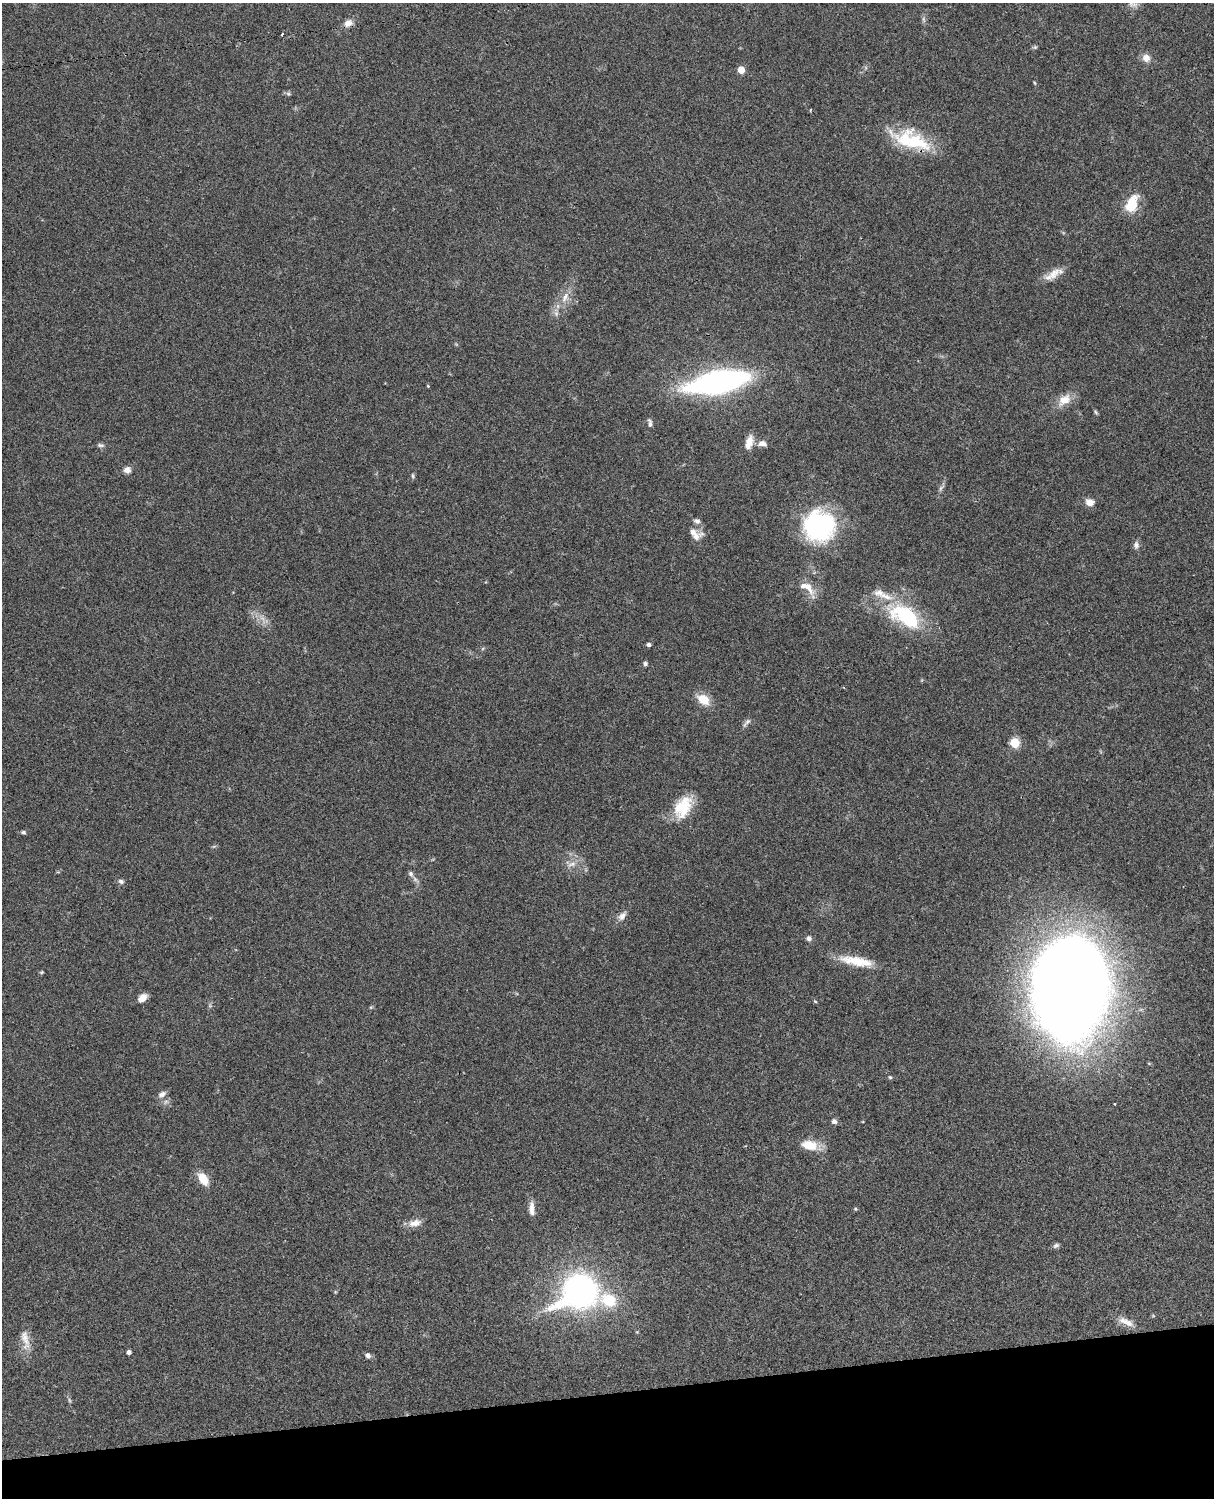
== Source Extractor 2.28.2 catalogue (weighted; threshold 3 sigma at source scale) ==
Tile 10 of 4 x 3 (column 2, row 3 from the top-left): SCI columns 1333-2544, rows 277-1772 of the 5088 x 4927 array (HDU 1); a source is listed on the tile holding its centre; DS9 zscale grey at full resolution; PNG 1216 x 1500 px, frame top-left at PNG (2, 3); no overlay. Shown black and unused: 7% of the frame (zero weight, under 3 of 4 exposures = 6% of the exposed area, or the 3 px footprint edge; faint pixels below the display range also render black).
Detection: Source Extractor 2.28.2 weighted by HDU 2 'WHT'; one run over the whole footprint, this tile lists its part. Background 0.0788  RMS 0.0059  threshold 0.0265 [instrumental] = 3 sigma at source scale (4.5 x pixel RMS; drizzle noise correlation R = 1.50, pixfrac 1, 0.05/0.05 arcsec/px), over >= 5 px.
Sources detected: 75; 5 too faint to see at this stretch — not listed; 4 inside a brighter listed object's ellipse — not listed separately; the other 66 listed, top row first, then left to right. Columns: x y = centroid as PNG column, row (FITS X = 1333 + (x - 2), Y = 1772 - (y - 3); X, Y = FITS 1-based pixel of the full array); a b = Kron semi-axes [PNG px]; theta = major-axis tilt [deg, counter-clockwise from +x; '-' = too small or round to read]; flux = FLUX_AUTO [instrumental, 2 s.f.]
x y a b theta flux
1134 4 9 8 - 3.1
924 19 9 4 -81 1.3
348 23 10 8 21 4.1
282 34 3 2 - 0.63
1035 47 6 5 - 0.85
1146 58 10 9 - 4.4
741 70 5 5 - 11
1035 83 5 3 - 0.57
288 94 7 4 -1 1.1
911 140 49 20 -19 36
1132 204 23 13 66 14
1053 274 26 10 33 7.3
565 297 18 7 63 6.1
718 382 46 16 11 200
428 386 4 3 - 0.51
1064 400 21 12 37 8.4
1096 412 7 4 -57 0.89
650 423 12 6 -79 2.1
749 442 17 8 74 5.6
762 444 10 7 -5 3.7
101 445 10 5 -6 1.5
127 470 8 8 - 3.2
413 476 8 4 -89 0.87
941 488 11 5 53 1.7
1090 502 10 8 -15 4.5
697 521 8 6 -21 2.1
819 526 28 27 - 99
696 536 19 9 28 4.2
1136 545 10 7 89 2.2
807 588 27 11 -43 8.2
906 616 41 20 -32 52
649 645 5 4 - 1.7
645 664 4 4 - 1.8
703 699 16 10 -35 9.8
746 723 15 5 50 2
1015 743 5 5 - 33
682 808 28 20 50 19
23 832 6 5 - 1.1
572 864 15 7 22 3.9
411 874 9 6 -62 1.9
121 881 8 6 -19 1.7
622 916 14 8 47 3.4
809 938 7 6 - 1.9
856 961 43 11 -11 17
41 972 5 4 - 0.7
1070 986 85 59 83 1200
142 998 10 7 39 5
815 1001 5 3 - 0.56
371 1007 5 4 - 0.71
890 1077 5 5 - 0.82
162 1094 12 7 33 2.7
1115 1104 3 2 - 0.78
834 1121 7 6 - 2
810 1145 20 11 -14 11
203 1179 15 9 -57 9.9
532 1208 19 6 -87 4.3
855 1209 5 4 - 0.75
415 1223 18 9 12 4.9
1056 1245 8 6 25 1.5
579 1291 39 30 29 160
335 1292 5 4 - 0.6
1126 1322 25 9 -24 6.1
637 1332 4 4 - 0.45
25 1340 31 10 -79 7.6
129 1352 4 4 - 2.4
368 1356 7 6 - 2.2
Overlapping masked pixels (flux is a lower limit): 2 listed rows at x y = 348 23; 911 140